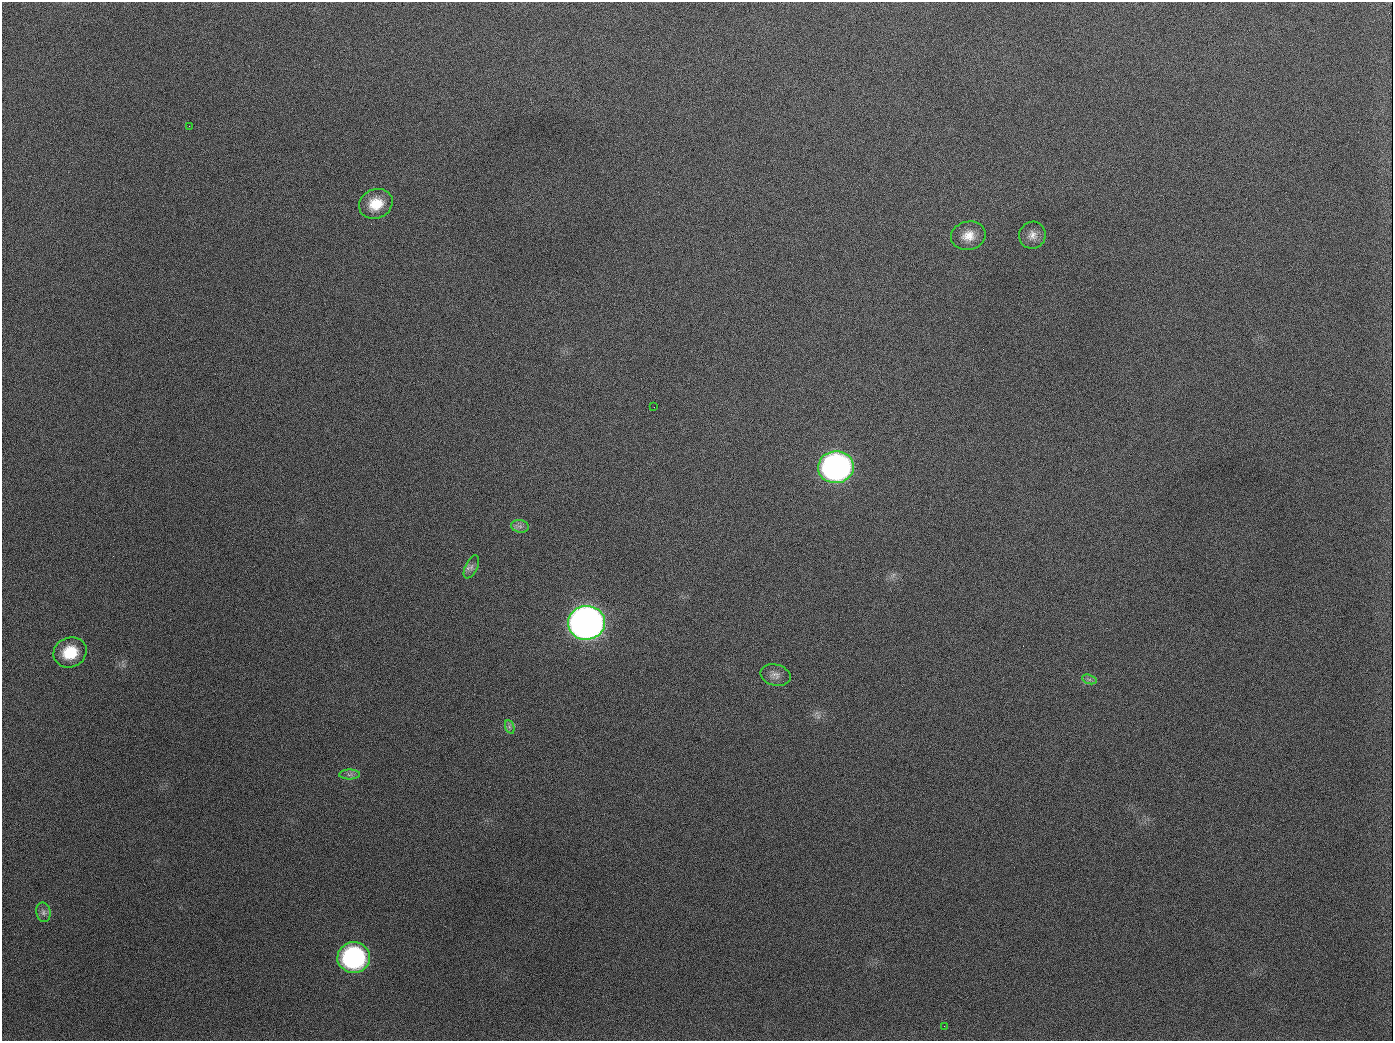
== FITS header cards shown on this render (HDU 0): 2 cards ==
NAXIS1  =                 1391
NAXIS2  =                 1039

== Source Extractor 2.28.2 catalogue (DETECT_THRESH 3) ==
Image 1391 x 1039 px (HDU 0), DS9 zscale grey, 1 PNG px = 1 image px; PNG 1395 x 1043 px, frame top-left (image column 1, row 1039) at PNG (2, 2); each listed source drawn as its Kron ellipse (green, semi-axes under 4 px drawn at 4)
Background 1640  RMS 73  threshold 220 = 3 sigma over >= 5 px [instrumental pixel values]
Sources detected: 17; all 17 listed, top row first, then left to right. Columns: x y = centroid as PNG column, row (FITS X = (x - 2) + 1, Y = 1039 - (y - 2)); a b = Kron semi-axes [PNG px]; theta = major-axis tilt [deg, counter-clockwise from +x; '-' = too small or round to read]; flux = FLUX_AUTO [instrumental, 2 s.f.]
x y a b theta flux
189 126 3 2 - 6.4e+03
376 204 17 14 25 1.2e+05
1032 235 13 13 - 4.0e+04
968 236 17 14 12 7.2e+04
654 407 2 2 - 3.3e+03
836 467 18 16 8 2.0e+06
520 526 9 6 -8 1.9e+04
471 567 12 6 64 2.3e+04
586 623 18 17 - 4.4e+06
70 652 17 14 23 1.6e+05
775 675 15 10 -14 3.3e+04
1089 679 7 4 -18 1.2e+04
510 727 7 4 -70 1.2e+04
349 775 10 5 0 1.7e+04
43 912 10 7 -79 2.1e+04
354 958 16 15 - 8.7e+05
944 1026 2 2 - 4.5e+03